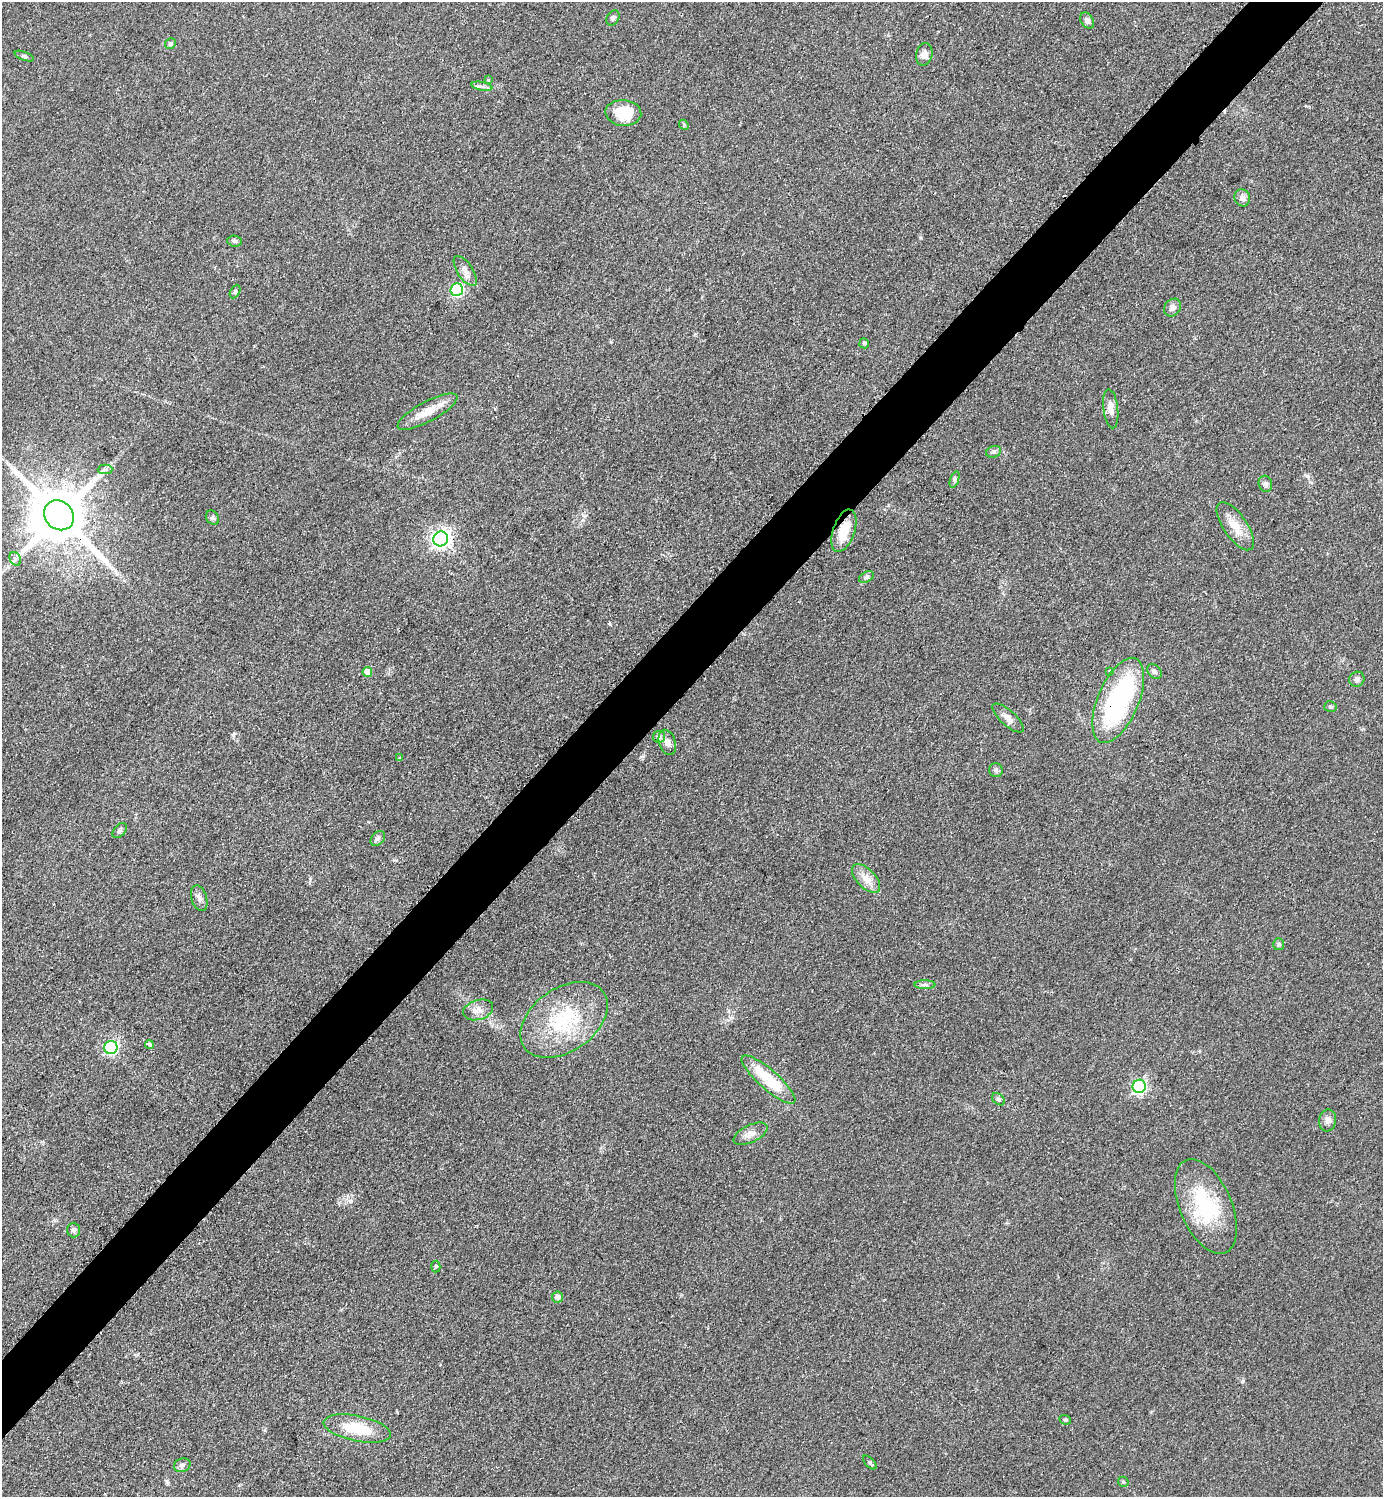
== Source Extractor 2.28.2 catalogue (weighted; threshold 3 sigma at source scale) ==
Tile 10 of 4 x 4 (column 2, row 3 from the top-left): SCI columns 1695-3075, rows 1677-3171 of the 6350 x 6350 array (HDU 1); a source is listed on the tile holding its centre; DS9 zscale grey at full resolution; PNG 1385 x 1499 px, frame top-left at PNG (2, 2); each listed source drawn as its Kron ellipse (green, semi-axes under 4 px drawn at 4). Shown black and unused: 5% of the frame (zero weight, under 2 of 3 exposures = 1% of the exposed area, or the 3 px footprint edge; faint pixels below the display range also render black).
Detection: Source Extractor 2.28.2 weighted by HDU 2 'WHT'; one run over the whole footprint, this tile lists its part. Background 0.0786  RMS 0.0077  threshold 0.0346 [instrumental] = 3 sigma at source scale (4.5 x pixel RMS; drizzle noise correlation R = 1.50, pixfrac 1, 0.05/0.05 arcsec/px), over >= 5 px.
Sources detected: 68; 1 inside a brighter object's white glare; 1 cosmic-ray / hot-pixel residue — neither listed nor drawn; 2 inside a brighter listed object's ellipse — not listed separately; the other 64 listed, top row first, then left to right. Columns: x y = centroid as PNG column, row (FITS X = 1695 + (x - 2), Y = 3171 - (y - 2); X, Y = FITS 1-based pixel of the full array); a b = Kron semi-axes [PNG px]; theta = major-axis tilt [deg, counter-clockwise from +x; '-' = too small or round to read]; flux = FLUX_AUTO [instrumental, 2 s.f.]
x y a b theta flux
613 18 8 6 61 1.8
1087 21 9 6 -56 2.6
170 44 5 5 - 1.6
924 54 11 8 77 5.4
24 56 10 4 -20 1.6
488 80 4 3 - 0.8
482 86 10 3 -11 2
623 113 18 13 -4 24
684 125 5 4 - 0.92
1242 198 8 7 - 4.1
234 241 7 5 -4 1.8
465 271 17 7 -57 5.3
457 290 6 6 - 92
235 291 7 4 63 1.4
1172 308 9 7 48 3.6
864 343 5 5 - 1.7
1111 409 19 7 -83 6.9
427 412 33 10 28 13
994 452 8 5 20 1.8
105 469 7 4 1 1.7
955 479 8 4 71 1.5
1265 484 8 6 -73 2.3
59 515 16 14 -44 5700
212 518 7 6 - 1.7
1235 526 28 12 -55 13
844 531 22 11 71 17
441 539 7 7 - 350
15 559 7 5 -61 1.9
866 577 8 5 28 1.7
1110 671 4 3 - 1.5
1154 671 8 6 -46 2.1
367 672 5 4 - 8.6
1357 679 8 7 - 2.9
1118 700 45 20 67 110
1330 707 6 5 - 1.4
1008 718 20 7 -42 4.9
659 737 6 5 - 1.7
667 742 13 8 -74 4.9
400 758 4 4 - 0.98
996 770 7 7 - 1.9
120 831 9 5 48 1.8
378 839 8 6 47 2
866 878 18 9 -46 7.9
199 898 13 7 -72 3.9
1279 944 6 5 - 1.2
925 985 10 4 0 2
478 1010 15 10 16 5.9
564 1020 48 31 35 59
149 1044 4 3 - 12
111 1047 6 6 - 130
768 1080 34 9 -41 37
1139 1086 7 6 - 150
999 1099 7 5 -41 1.6
1328 1120 11 8 82 3.9
750 1134 18 8 26 5.9
1206 1206 50 26 -67 60
74 1230 7 6 - 2
436 1267 6 4 86 1.2
557 1297 5 5 - 3.4
1065 1420 6 4 -19 1.2
357 1429 34 12 -12 27
870 1462 8 4 -47 1.3
182 1465 8 6 17 2.3
1123 1482 5 4 - 1.1
Overlapping masked pixels (flux is a lower limit): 3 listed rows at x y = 59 515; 844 531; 1118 700
Unlisted compact peaks at least as high as the median listed source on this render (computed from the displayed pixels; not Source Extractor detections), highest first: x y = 1307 476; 609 624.